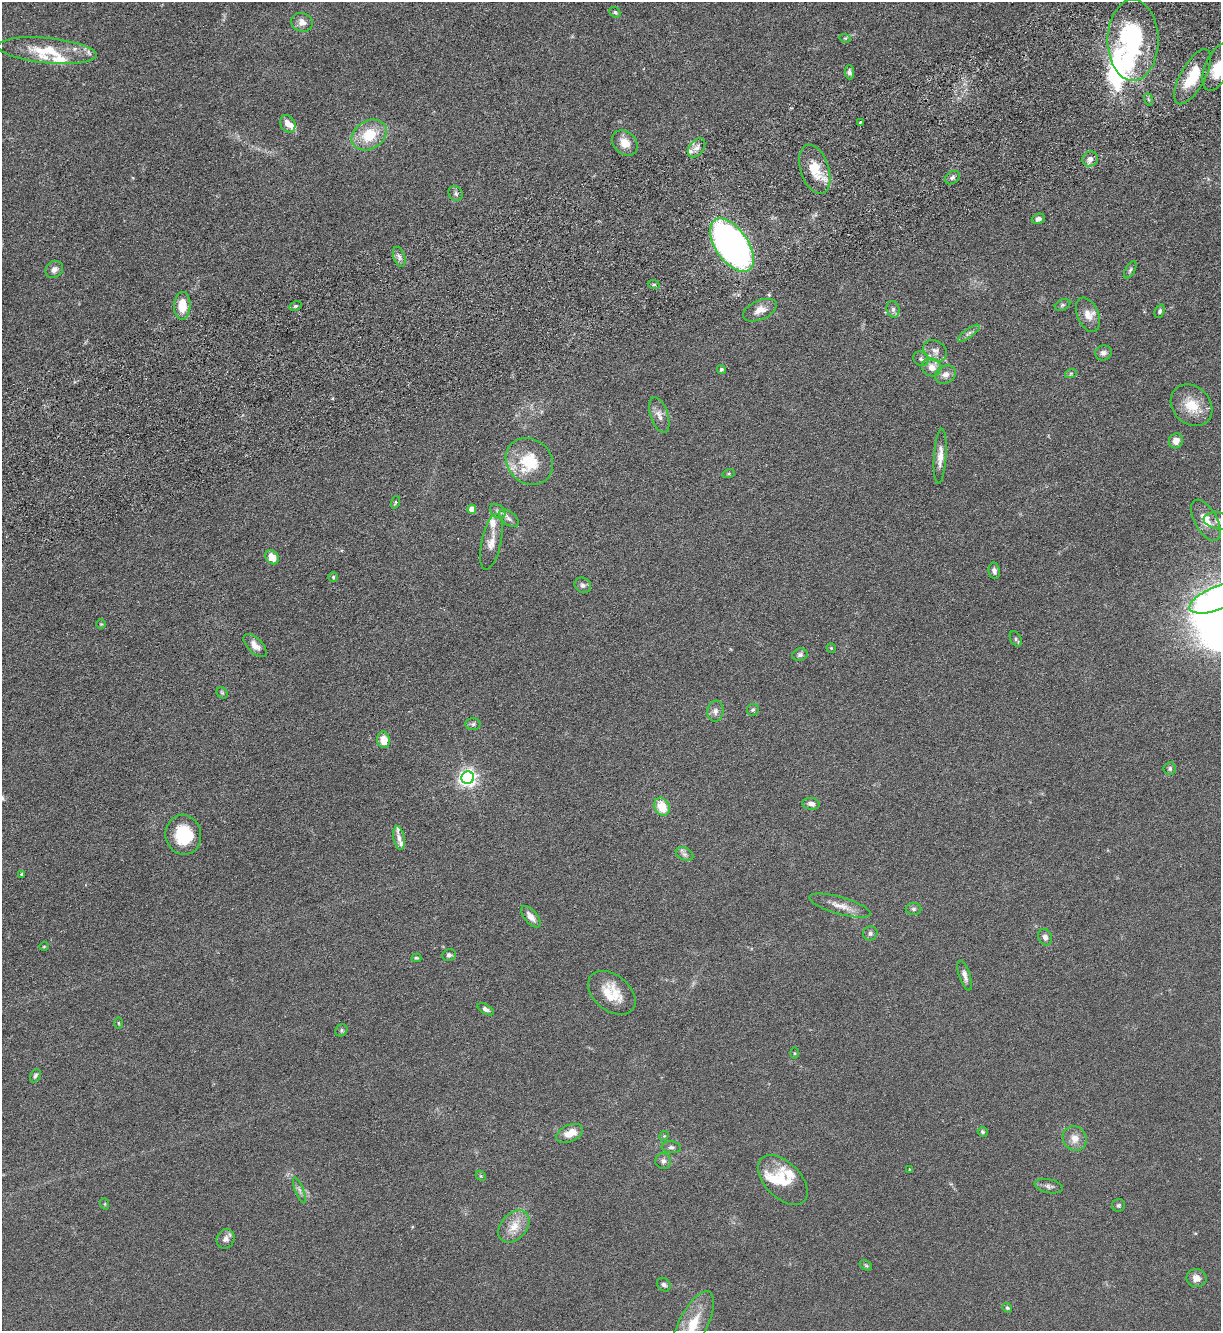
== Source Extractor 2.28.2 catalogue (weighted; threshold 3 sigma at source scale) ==
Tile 10 of 4 x 4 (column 2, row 3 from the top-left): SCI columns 1398-2616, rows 1410-2738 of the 5361 x 5481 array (HDU 1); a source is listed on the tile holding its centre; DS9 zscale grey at full resolution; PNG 1223 x 1333 px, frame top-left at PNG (2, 2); each listed source drawn as its Kron ellipse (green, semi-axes under 4 px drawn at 4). Shown black and unused: <1% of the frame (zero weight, under 3 of 6 exposures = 3% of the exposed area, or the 3 px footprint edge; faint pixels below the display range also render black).
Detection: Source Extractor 2.28.2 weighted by HDU 2 'WHT'; one run over the whole footprint, this tile lists its part. Background 0.0665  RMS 0.0058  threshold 0.0236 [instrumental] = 3 sigma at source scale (4.09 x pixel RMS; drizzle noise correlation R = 1.36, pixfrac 0.8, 0.05/0.05 arcsec/px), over >= 5 px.
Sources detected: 127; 1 inside a brighter object's white glare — neither listed nor drawn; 16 inside a brighter listed object's ellipse — not listed separately; the other 110 listed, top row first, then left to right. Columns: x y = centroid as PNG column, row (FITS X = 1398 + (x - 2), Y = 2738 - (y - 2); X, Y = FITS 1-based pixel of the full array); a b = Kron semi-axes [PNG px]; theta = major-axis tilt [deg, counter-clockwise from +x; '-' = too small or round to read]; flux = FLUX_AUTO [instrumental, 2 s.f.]
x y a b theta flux
615 12 6 5 - 0.84
302 22 11 9 -18 3.6
845 38 6 3 -17 0.59
1133 40 41 25 -90 62
47 51 49 12 -6 19
1218 67 25 12 66 11
849 72 7 4 -86 1.4
1193 77 31 12 61 19
1148 99 6 4 -71 0.79
860 122 3 2 - 0.57
288 124 9 7 -60 4.1
369 135 18 14 31 17
625 143 14 11 -44 6.1
696 148 11 7 51 3
1090 159 8 7 - 3.1
815 169 25 14 -72 14
952 178 8 6 33 1.6
456 194 8 6 -49 1.5
1038 219 7 5 17 1.8
732 245 30 16 -55 250
399 257 10 5 -71 1.9
54 269 9 8 - 2.5
1130 270 9 5 62 1.2
654 285 6 4 -18 0.77
1062 305 8 5 27 1.1
182 306 14 8 88 9.6
295 306 6 4 27 0.91
893 309 8 6 -77 1.6
760 310 18 9 23 5.3
1160 311 7 5 68 1.2
1088 315 18 10 -67 5.4
969 333 13 4 36 1.7
935 351 12 10 -36 3.4
1103 353 8 7 - 2.2
921 359 8 6 -32 1.6
932 367 10 9 - 4.5
721 369 4 4 - 1
1071 373 6 4 18 0.82
945 375 11 8 30 3
1192 405 23 18 -45 13
659 415 18 9 -72 4.2
1176 441 7 7 - 4
940 456 27 6 86 5.2
529 461 25 22 -45 21
729 473 6 4 16 0.71
395 502 6 3 70 0.65
472 509 4 4 - 5.9
498 511 9 6 -41 1.7
509 518 11 6 -39 2.3
1206 520 23 11 -61 8.7
1219 521 15 8 -9 3.6
491 542 28 9 78 6.2
272 557 8 6 -52 7
994 571 8 5 -79 1.8
333 577 5 5 - 0.86
583 585 9 7 -30 1.9
1217 598 30 11 23 70
101 624 5 4 - 0.63
1016 639 8 5 -62 1
255 646 15 7 -45 4
831 648 5 4 - 0.6
800 655 8 6 17 1.4
222 693 6 5 - 0.8
753 710 6 6 - 1
715 711 10 8 81 2.5
473 724 7 6 - 1.1
384 740 8 6 -80 7.4
1170 768 6 6 - 1.1
468 778 6 6 - 220
811 804 9 6 -8 2.2
662 807 9 7 -63 11
183 835 20 18 -80 22
399 838 12 5 -79 2.4
684 854 9 6 -26 1.8
22 874 4 3 - 0.73
840 906 32 8 -16 6.7
913 909 8 6 -1 1.2
531 917 13 6 -50 4.1
870 933 7 7 - 1.5
1045 937 8 6 -67 2
44 946 5 3 - 0.39
449 955 7 6 - 1.7
416 958 5 3 - 0.7
965 975 16 5 -73 2.7
612 993 27 18 -39 14
486 1009 9 4 -30 1.6
118 1023 6 4 -89 0.62
341 1030 6 5 - 0.94
795 1053 5 4 - 0.53
35 1076 7 5 62 1.2
983 1132 5 4 - 0.9
570 1133 14 8 24 7.2
664 1136 5 4 - 0.52
1075 1138 12 11 - 5
671 1147 9 6 -3 1.5
663 1161 8 8 - 1.9
909 1169 3 2 - 0.38
481 1176 6 4 -45 0.67
783 1180 30 17 -45 16
1049 1186 14 7 -11 2
299 1190 14 4 -69 1.6
105 1204 6 3 -72 0.52
1118 1205 6 6 - 1
514 1226 18 13 48 8.2
226 1239 10 8 60 2.9
866 1265 7 4 -31 0.86
1196 1278 10 9 - 3.9
664 1285 7 6 - 1.7
1007 1308 5 4 - 0.73
693 1324 36 14 64 19
Isophote crosses this tile's border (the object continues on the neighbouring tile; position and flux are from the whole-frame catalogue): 4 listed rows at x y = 1218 67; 1219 521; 1217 598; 693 1324